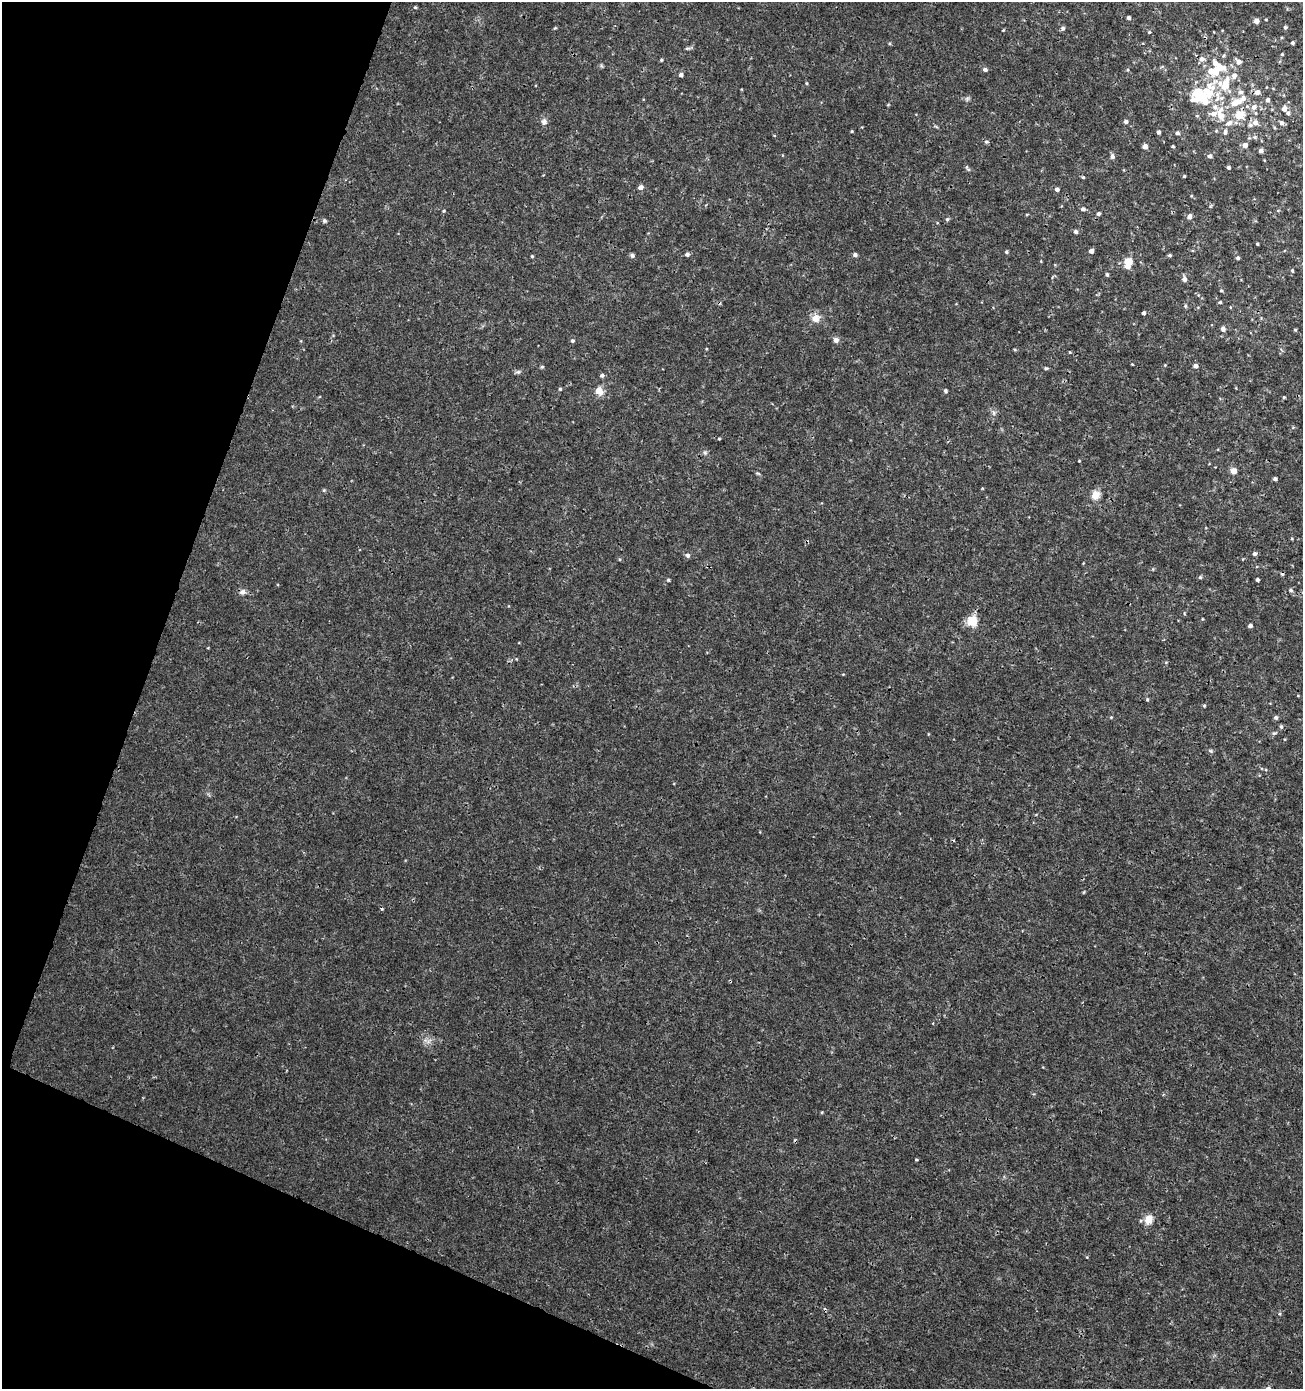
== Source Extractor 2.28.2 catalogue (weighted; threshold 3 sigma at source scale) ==
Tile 9 of 4 x 4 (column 1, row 3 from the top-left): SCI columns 277-1577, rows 1388-2774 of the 5691 x 5559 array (HDU 1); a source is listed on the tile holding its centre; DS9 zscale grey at full resolution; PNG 1305 x 1391 px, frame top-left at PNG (2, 2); no overlay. Shown black and unused: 18% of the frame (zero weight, under 3 of 4 exposures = <1% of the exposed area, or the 3 px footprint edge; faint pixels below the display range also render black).
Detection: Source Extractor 2.28.2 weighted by HDU 2 'WHT'; one run over the whole footprint, this tile lists its part. Background 0.00114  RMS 9.0e-04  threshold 0.00403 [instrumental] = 3 sigma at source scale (4.5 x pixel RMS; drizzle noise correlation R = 1.50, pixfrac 1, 0.0396/0.0396 arcsec/px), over >= 5 px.
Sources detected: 144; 3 inside a brighter object's white glare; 4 cosmic-ray / hot-pixel residue — not listed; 13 inside a brighter listed object's ellipse — not listed separately; the other 124 listed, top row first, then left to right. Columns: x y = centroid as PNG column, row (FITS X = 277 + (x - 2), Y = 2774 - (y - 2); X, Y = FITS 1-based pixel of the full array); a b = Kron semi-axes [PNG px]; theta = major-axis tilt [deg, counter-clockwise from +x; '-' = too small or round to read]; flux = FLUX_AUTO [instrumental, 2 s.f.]
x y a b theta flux
415 7 4 3 - 0.1
1128 18 3 3 - 0.25
1256 21 5 4 - 0.46
1285 27 5 5 - 0.15
555 28 4 4 - 0.086
1063 28 6 5 - 0.19
1003 30 4 3 - 0.072
1149 32 4 4 - 0.11
1292 43 4 4 - 0.17
688 48 9 4 4 0.16
1282 54 4 3 - 0.087
1201 59 9 7 47 0.45
661 60 4 3 - 0.098
1238 62 8 6 -45 0.38
1215 63 7 5 -66 0.49
985 69 5 4 - 0.26
681 75 5 4 - 0.26
806 83 5 3 - 0.091
1225 84 25 21 19 3.4
1257 92 6 6 - 0.43
1203 98 12 10 -2 3.2
1243 98 9 7 45 0.55
967 99 6 6 - 0.18
1268 100 5 4 - 0.28
1234 103 9 7 44 0.88
888 105 5 3 - 0.075
1254 107 9 8 - 0.46
1284 109 6 5 - 0.52
1288 113 5 5 - 0.17
1220 115 23 12 -84 1.9
1239 115 9 8 - 1.6
1197 116 5 3 - 0.092
1126 121 5 5 - 0.24
544 122 9 7 81 0.34
1255 122 8 7 - 0.43
1281 123 6 5 - 0.24
852 131 5 3 - 0.076
1159 132 4 4 - 0.23
1177 133 5 4 - 0.21
986 142 5 5 - 0.15
1245 145 5 5 - 0.44
1145 146 4 4 - 0.49
1173 146 3 3 - 0.1
1261 151 5 4 - 0.31
1112 156 6 5 - 0.26
1210 156 6 5 - 0.24
1228 167 4 4 - 0.19
967 168 9 4 -57 0.16
1184 176 3 3 - 0.098
1083 177 5 4 - 0.1
641 187 5 4 - 0.46
1057 189 4 4 - 0.29
1083 209 5 5 - 0.21
1278 210 5 3 - 0.079
444 211 5 4 - 0.091
1027 214 5 3 - 0.073
1098 214 4 4 - 0.21
1189 217 5 5 - 0.4
947 219 5 5 - 0.14
325 221 6 5 - 0.16
1076 232 4 4 - 0.22
1257 244 3 2 - 0.096
1091 251 4 4 - 0.48
1006 252 4 4 - 0.12
687 254 5 5 - 0.23
632 255 6 5 - 0.17
855 255 4 4 - 0.26
1170 255 5 4 - 0.13
532 256 4 4 - 0.097
1237 258 4 4 - 0.16
1129 261 11 9 -2 0.89
1292 271 5 4 - 0.095
1107 274 5 4 - 0.14
1184 279 6 5 - 0.33
1221 290 4 3 - 0.088
1220 302 4 3 - 0.11
1185 306 5 4 - 0.12
1143 313 4 3 - 0.24
816 318 13 12 - 0.73
1223 329 5 5 - 0.32
1295 330 4 4 - 0.092
836 340 7 7 - 0.33
572 341 5 5 - 0.16
1070 352 4 3 - 0.077
1195 366 5 4 - 0.33
542 367 5 4 - 0.1
1046 368 5 4 - 0.13
518 372 7 5 3 0.18
602 375 6 4 26 0.18
560 389 4 3 - 0.13
599 391 11 9 -52 0.79
945 391 5 5 - 0.12
1284 397 4 3 - 0.082
994 413 8 3 -71 0.18
719 439 3 3 - 0.082
705 452 7 5 -69 0.18
1079 461 3 3 - 0.075
1234 471 5 5 - 0.97
758 473 7 3 -19 0.11
1275 479 4 4 - 0.21
324 490 4 4 - 0.096
1095 495 12 10 56 0.82
1292 539 4 3 - 0.076
1255 554 5 5 - 0.23
688 555 6 6 - 0.23
1200 577 5 4 - 0.12
1257 579 3 3 - 0.19
668 580 4 4 - 0.12
1291 590 6 4 -23 0.15
242 592 9 7 22 0.34
1202 619 4 3 - 0.065
972 621 12 11 - 1.5
1250 626 4 4 - 0.26
1147 700 5 4 - 0.11
1204 706 4 3 - 0.095
1111 717 4 4 - 0.087
1276 717 5 5 - 0.19
1281 727 5 4 - 0.15
1274 733 7 5 18 0.17
1210 751 7 4 -20 0.14
429 1041 10 6 31 0.37
822 1112 4 3 - 0.077
916 1160 4 3 - 0.084
1149 1219 12 10 71 0.87